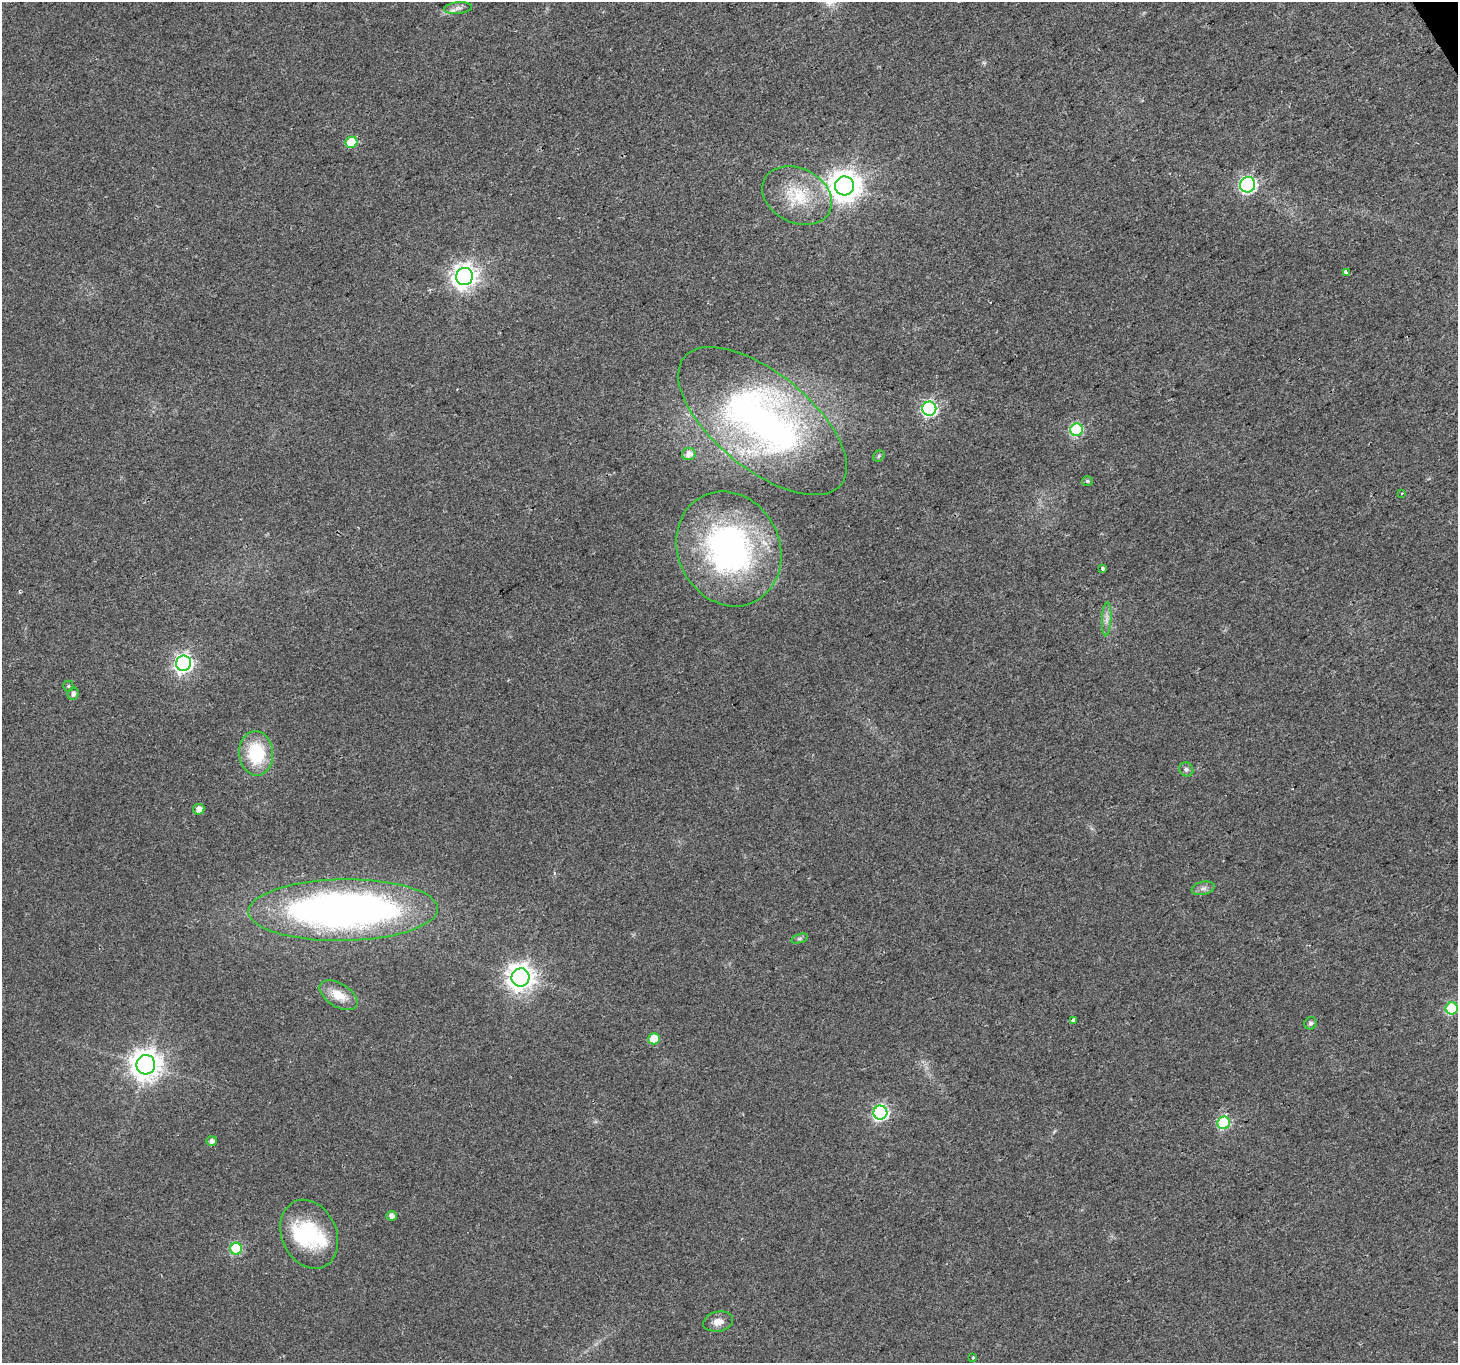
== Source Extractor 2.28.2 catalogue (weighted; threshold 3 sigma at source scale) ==
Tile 10 of 4 x 4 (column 2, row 3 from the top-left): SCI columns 1460-2915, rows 1530-2890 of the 5826 x 5719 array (HDU 1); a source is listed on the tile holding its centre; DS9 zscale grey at full resolution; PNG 1460 x 1365 px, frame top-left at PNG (2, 2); each listed source drawn as its Kron ellipse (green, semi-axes under 4 px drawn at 4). Shown black and unused: <1% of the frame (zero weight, under 2 of 3 exposures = <1% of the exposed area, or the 3 px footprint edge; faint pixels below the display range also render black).
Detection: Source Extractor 2.28.2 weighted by HDU 2 'WHT'; one run over the whole footprint, this tile lists its part. Background 0.0247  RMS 0.0056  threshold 0.025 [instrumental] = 3 sigma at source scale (4.5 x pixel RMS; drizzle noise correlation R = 1.50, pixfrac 1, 0.0396/0.0396 arcsec/px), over >= 5 px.
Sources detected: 43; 2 inside a brighter object's white glare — neither listed nor drawn; the other 41 listed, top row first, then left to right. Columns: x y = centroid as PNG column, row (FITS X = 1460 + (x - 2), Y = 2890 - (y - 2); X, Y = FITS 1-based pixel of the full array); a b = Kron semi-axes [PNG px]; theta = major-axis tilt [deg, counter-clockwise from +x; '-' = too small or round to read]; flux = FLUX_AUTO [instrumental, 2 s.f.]
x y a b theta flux
458 8 14 5 6 2.7
351 142 6 5 - 23
1248 185 8 7 - 130
844 186 9 9 - 810
797 196 36 27 -26 28
1346 272 3 3 - 3.9
464 276 9 8 - 420
929 409 7 7 - 130
763 421 101 48 -39 220
1077 430 6 6 - 57
689 454 7 6 - 3.3
879 456 6 5 - 0.89
1087 481 5 4 - 0.93
1401 494 3 2 - 0.58
729 549 59 51 -64 150
1103 569 3 3 - 6.6
1107 619 16 4 87 3
183 663 8 7 - 210
68 686 5 5 - 0.77
73 694 6 5 - 1.9
256 753 22 17 -86 30
1186 769 7 6 - 1.5
199 809 6 5 - 3.6
1203 888 12 6 12 2.3
343 910 95 30 1 310
799 939 8 4 19 1
520 977 9 9 - 560
338 995 21 11 -32 9
1452 1008 6 6 - 44
1074 1020 4 3 - 17
1310 1023 6 6 - 1.7
654 1039 6 5 - 10
146 1065 9 9 - 780
880 1113 7 7 - 100
1224 1123 6 6 - 44
212 1141 5 5 - 2.4
391 1216 5 5 - 2.6
309 1234 36 27 -65 39
236 1249 6 6 - 45
718 1322 15 10 12 4.5
973 1358 3 3 - 0.93